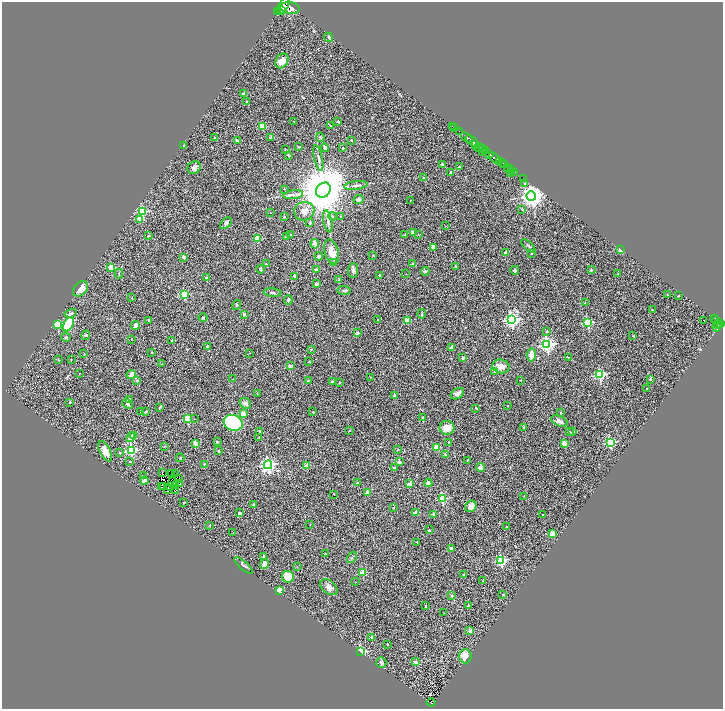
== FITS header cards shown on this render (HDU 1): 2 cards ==
NAXIS1  =                 1441
NAXIS2  =                 1414

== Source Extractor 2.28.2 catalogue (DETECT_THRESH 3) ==
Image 1441 x 1414 px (HDU 1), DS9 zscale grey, zoomed out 1/2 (1 PNG px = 2 x 2 image px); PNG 725 x 711 px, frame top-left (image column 1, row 1414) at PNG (2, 2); each listed source drawn as its Kron ellipse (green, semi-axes under 4 px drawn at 4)
Background 1.12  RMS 0.076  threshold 0.227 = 3 sigma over >= 5 px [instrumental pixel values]
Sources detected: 326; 41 cannot appear on this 1/2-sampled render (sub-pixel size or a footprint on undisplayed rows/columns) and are neither listed nor drawn; the other 285 listed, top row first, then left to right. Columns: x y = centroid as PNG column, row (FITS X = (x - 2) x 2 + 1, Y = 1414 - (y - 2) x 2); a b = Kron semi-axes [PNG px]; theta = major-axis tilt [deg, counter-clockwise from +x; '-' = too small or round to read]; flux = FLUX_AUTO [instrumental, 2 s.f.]
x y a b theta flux
283 6 9 4 58 6000
290 8 10 6 -9 7400
282 11 3 1 - 1000
278 12 2 1 - 690
329 37 5 4 - 19
282 61 8 6 55 120
244 93 4 2 - 17
247 102 3 2 - 6.8
294 121 2 1 - 7.6
338 122 2 2 - 35
263 126 3 3 - 350
331 126 4 3 - 13
452 126 2 1 - 29
455 128 3 1 - 29
459 131 2 1 - 79
271 137 3 2 - 8.6
320 137 4 4 - 18
467 137 6 2 -36 2100
214 138 3 3 - 10
237 140 2 2 - 61
352 140 2 2 - 13
472 141 7 2 -38 1800
184 145 2 2 - 10
475 145 4 2 - 1600
299 147 3 3 - 12
478 147 4 2 - 630
325 148 4 3 - 21
343 148 2 2 - 21
482 148 3 3 - 830
285 149 2 2 - 6.2
486 151 4 2 - 490
483 153 3 1 - 160
489 154 4 3 - 1200
288 155 2 2 - 21
318 158 13 3 -78 49
494 158 7 3 -45 3100
500 161 3 2 - 650
503 163 4 2 - 1100
442 164 4 3 - 14
505 165 2 1 - 380
459 167 2 2 - 20
508 167 3 2 - 400
194 168 7 6 - 51
511 169 2 1 - 190
515 172 2 1 - 82
451 173 2 2 - 110
511 173 2 1 - 8.4
424 178 2 2 - 22
524 179 2 1 - 31
525 184 3 2 - 31
356 185 12 3 7 39
284 189 2 2 - 5.6
323 190 8 6 46 95000
293 195 10 4 8 57
531 196 5 4 - 12000
359 200 5 4 - 29
410 200 2 1 - 7.4
522 209 2 2 - 18
304 211 10 9 - 100
142 212 3 3 - 1100
270 213 3 2 - 5.5
332 216 4 3 - 20
341 216 2 1 - 4.3
284 217 2 2 - 18
139 219 3 2 - 96
328 221 11 3 -79 36
310 222 4 3 - 14
226 223 7 4 47 33
446 226 2 1 - 3.6
413 233 4 2 - 52
291 234 3 2 - 19
405 235 3 3 - 9.4
418 235 2 2 - 8.1
148 236 3 3 - 10
287 237 2 2 - 120
257 239 2 2 - 370
315 244 4 4 - 76
528 246 8 3 -41 22
433 247 4 2 - 100
621 250 3 2 - 44
332 252 12 7 -75 160
506 252 4 3 - 43
531 254 2 2 - 10
373 255 3 2 - 7.7
319 256 4 3 - 22
183 257 4 4 - 20
334 263 2 2 - 35
412 263 2 2 - 13
266 264 2 2 - 9.2
455 266 2 2 - 16
111 267 2 2 - 340
260 269 4 3 - 20
316 270 2 2 - 95
353 270 7 5 87 42
515 270 4 3 - 19
591 270 4 3 - 11
425 271 4 3 - 16
119 273 5 2 - 9.9
406 274 2 1 - 3.3
618 274 3 2 - 6.8
379 275 2 2 - 21
294 276 2 2 - 37
207 278 2 2 - 96
339 280 3 3 - 17
316 284 3 2 - 29
80 289 9 6 47 140
344 291 6 4 -6 29
272 293 9 3 -5 24
184 294 3 3 - 640
667 295 2 2 - 15
679 296 3 2 - 5.2
132 298 3 2 - 5.4
288 300 4 3 - 22
585 303 2 1 - 4.9
237 305 5 3 - 15
652 310 3 2 - 6.7
70 313 6 4 16 27
244 314 2 2 - 83
422 314 5 3 - 15
203 318 4 3 - 12
715 318 3 2 - 260
149 320 2 2 - 44
378 320 2 2 - 9.5
407 320 2 2 - 220
511 320 4 4 - 3500
703 320 2 2 - 13
717 321 3 2 - 270
587 323 3 3 - 1100
720 323 3 3 - 630
58 324 3 3 - 670
68 324 8 4 59 620
718 324 4 2 - 530
135 325 4 3 - 68
717 326 5 2 - 710
546 331 2 2 - 13
358 333 2 2 - 100
86 335 4 4 - 19
633 336 3 2 - 7.3
66 337 4 4 - 22
131 339 3 2 - 6.2
172 340 2 2 - 24
547 345 4 4 - 3100
207 346 3 2 - 21
452 347 2 2 - 120
311 349 3 2 - 6.9
84 353 3 2 - 6.1
152 353 3 2 - 5.2
249 353 2 2 - 5.5
531 355 7 3 87 130
568 357 3 2 - 8.1
463 358 2 2 - 69
58 360 2 2 - 8.3
71 360 2 2 - 9
309 362 2 2 - 18
162 364 2 1 - 3.7
290 366 2 2 - 97
501 366 9 6 -15 97
495 371 2 2 - 20
79 373 2 2 - 4.4
131 374 5 3 - 150
600 375 3 3 - 1300
370 377 2 2 - 5
233 379 4 2 - 6.6
650 379 2 2 - 24
137 380 3 3 - 12
308 380 2 2 - 11
521 380 2 1 - 6.6
332 381 2 2 - 21
339 382 3 2 - 7.6
647 388 2 2 - 14
257 394 2 1 - 4.3
457 394 7 5 33 58
395 395 3 3 - 40
129 400 4 3 - 31
70 402 2 2 - 16
245 403 6 5 - 36
127 404 5 3 - 34
508 406 2 2 - 10
160 407 4 3 - 14
476 408 2 2 - 23
141 411 2 2 - 30
146 412 3 2 - 17
313 412 2 2 - 19
561 413 2 2 - 16
243 414 2 2 - 280
422 418 3 2 - 9.1
187 419 3 3 - 520
194 419 2 2 - 4.1
559 421 9 5 -22 56
233 423 10 7 -21 1000
524 427 2 2 - 51
447 428 7 7 - 140
260 431 3 3 - 11
349 431 3 2 - 6.1
569 432 3 2 - 9.8
573 432 2 2 - 37
134 436 3 3 - 290
131 437 5 4 - 69
259 437 2 2 - 12
217 442 2 2 - 21
449 442 2 2 - 37
610 442 4 3 - 1300
195 443 2 2 - 160
564 443 2 2 - 250
164 446 4 2 - 6.4
436 447 2 2 - 270
398 449 4 2 - 9.9
132 450 3 3 - 1300
105 451 11 5 -63 130
218 451 3 3 - 10
120 452 2 2 - 25
445 455 3 3 - 21
180 458 4 2 - 7
468 460 4 2 - 9.4
129 461 2 2 - 19
399 462 2 2 - 120
204 464 3 2 - 9.3
268 465 4 4 - 3700
306 465 2 2 - 200
394 467 2 2 - 25
480 467 4 4 - 62
162 472 2 1 - 7.2
171 473 3 2 - 2.1
176 474 2 1 - 6
143 475 3 2 - 7.4
179 478 2 1 - 4.8
144 480 4 2 - 80
172 482 2 1 - 1.5
357 483 2 2 - 74
428 483 4 4 - 55
180 484 3 1 - 10
410 484 2 2 - 130
176 485 2 1 - 5.3
162 486 2 1 - 6.6
171 486 3 1 - 0.77
164 487 2 1 - 5.6
168 489 2 1 - 1.8
176 491 3 1 - 6.3
367 493 2 2 - 120
334 494 2 1 - 9.6
524 496 2 2 - 5.1
442 499 3 3 - 730
183 503 3 2 - 8.1
254 505 3 3 - 21
471 506 6 5 - 82
394 507 2 2 - 14
240 513 3 3 - 25
416 513 2 2 - 190
433 514 2 2 - 110
542 515 2 2 - 11
310 524 2 2 - 4.5
209 525 3 2 - 5.9
507 527 2 2 - 26
429 530 2 2 - 13
233 533 2 2 - 8.8
552 534 2 2 - 330
417 542 2 2 - 34
451 548 3 2 - 91
325 553 3 3 - 6
264 557 3 2 - 64
352 557 6 2 55 15
501 561 3 3 - 1200
264 564 5 4 - 74
244 565 11 3 -41 37
297 567 3 3 - 8.4
362 573 2 2 - 320
464 574 3 2 - 7.5
288 577 6 6 - 210
483 581 2 2 - 10
355 582 2 1 - 4.4
329 587 10 6 -40 79
279 590 2 2 - 340
503 595 3 2 - 8.8
452 596 3 3 - 20
468 605 2 2 - 17
425 606 2 2 - 33
444 613 2 2 - 14
470 631 2 2 - 150
372 637 2 2 - 28
387 645 2 1 - 9.1
361 652 3 3 - 1000
465 656 7 6 - 150
415 662 3 3 - 44
381 663 5 5 - 28
431 702 4 3 - 200
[41 sub-pixel or undisplayed-footprint detections neither listed nor drawn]